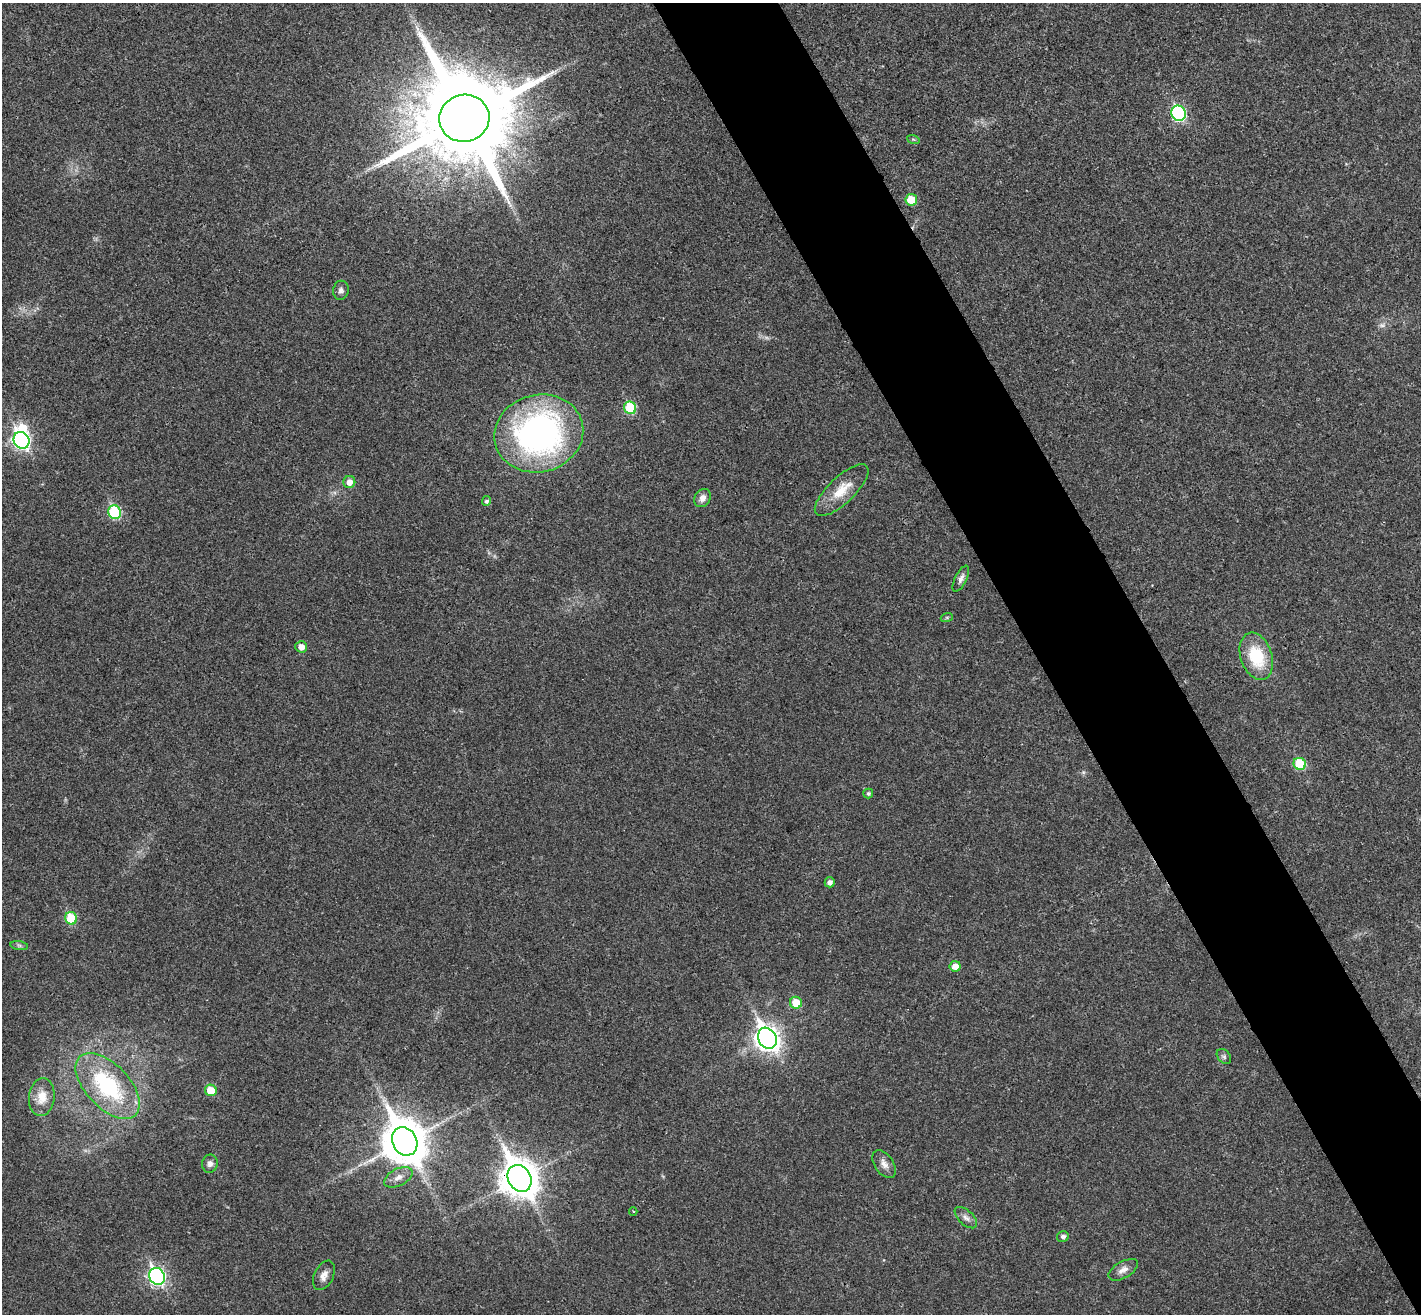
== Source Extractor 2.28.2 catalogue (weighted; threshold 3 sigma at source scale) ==
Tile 6 of 4 x 4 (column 2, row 2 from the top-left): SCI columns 1467-2885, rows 2807-4118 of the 5773 x 5744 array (HDU 1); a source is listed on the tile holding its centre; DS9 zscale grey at full resolution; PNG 1423 x 1316 px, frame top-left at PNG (2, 3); each listed source drawn as its Kron ellipse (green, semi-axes under 4 px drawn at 4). Shown black and unused: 8% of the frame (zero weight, under 3 of 4 exposures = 5% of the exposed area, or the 3 px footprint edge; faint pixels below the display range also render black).
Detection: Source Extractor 2.28.2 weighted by HDU 2 'WHT'; one run over the whole footprint, this tile lists its part. Background 0.0436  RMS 0.0048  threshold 0.0217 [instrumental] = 3 sigma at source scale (4.5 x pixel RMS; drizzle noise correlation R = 1.50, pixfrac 1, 0.05/0.05 arcsec/px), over >= 5 px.
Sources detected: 42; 1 too faint to see at this stretch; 1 inside a brighter object's white glare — neither listed nor drawn; the other 40 listed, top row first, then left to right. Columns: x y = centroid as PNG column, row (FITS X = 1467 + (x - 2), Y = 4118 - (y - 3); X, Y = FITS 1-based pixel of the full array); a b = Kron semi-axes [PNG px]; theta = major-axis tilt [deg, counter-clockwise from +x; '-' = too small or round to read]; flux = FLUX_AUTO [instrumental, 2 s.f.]
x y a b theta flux
1178 113 8 7 - 70
464 118 25 23 15 11000
913 139 6 4 -19 0.7
911 200 6 5 - 11
341 290 9 7 79 1.7
630 408 6 6 - 26
539 433 45 38 15 160
22 440 8 7 - 150
349 482 6 6 - 3.8
842 490 35 13 43 12
702 498 10 7 53 3.2
487 501 5 4 - 1.2
115 512 7 6 - 40
961 579 14 6 64 2.2
947 617 6 4 19 0.67
301 647 6 5 - 3.9
1256 656 24 15 -71 22
1300 764 6 6 - 24
868 794 5 5 - 0.97
830 882 5 5 - 2.2
71 918 6 6 - 24
19 946 9 4 -9 1
955 966 5 5 - 4.5
796 1003 6 6 - 9.7
767 1038 11 9 -60 370
1224 1056 8 6 -49 1.2
108 1086 40 21 -46 50
211 1090 6 5 - 10
42 1097 19 12 83 8.2
405 1141 15 12 -61 1700
210 1164 9 8 - 2.2
884 1164 16 9 -55 3.4
398 1177 15 8 27 3.5
519 1178 14 11 -60 1100
633 1211 4 3 - 0.52
966 1218 13 7 -42 2.6
1063 1236 6 5 - 1.6
1123 1270 16 8 30 3.2
324 1275 15 9 64 3.6
157 1276 9 7 -59 150
Overlapping masked pixels (flux is a lower limit): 2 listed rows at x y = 464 118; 519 1178